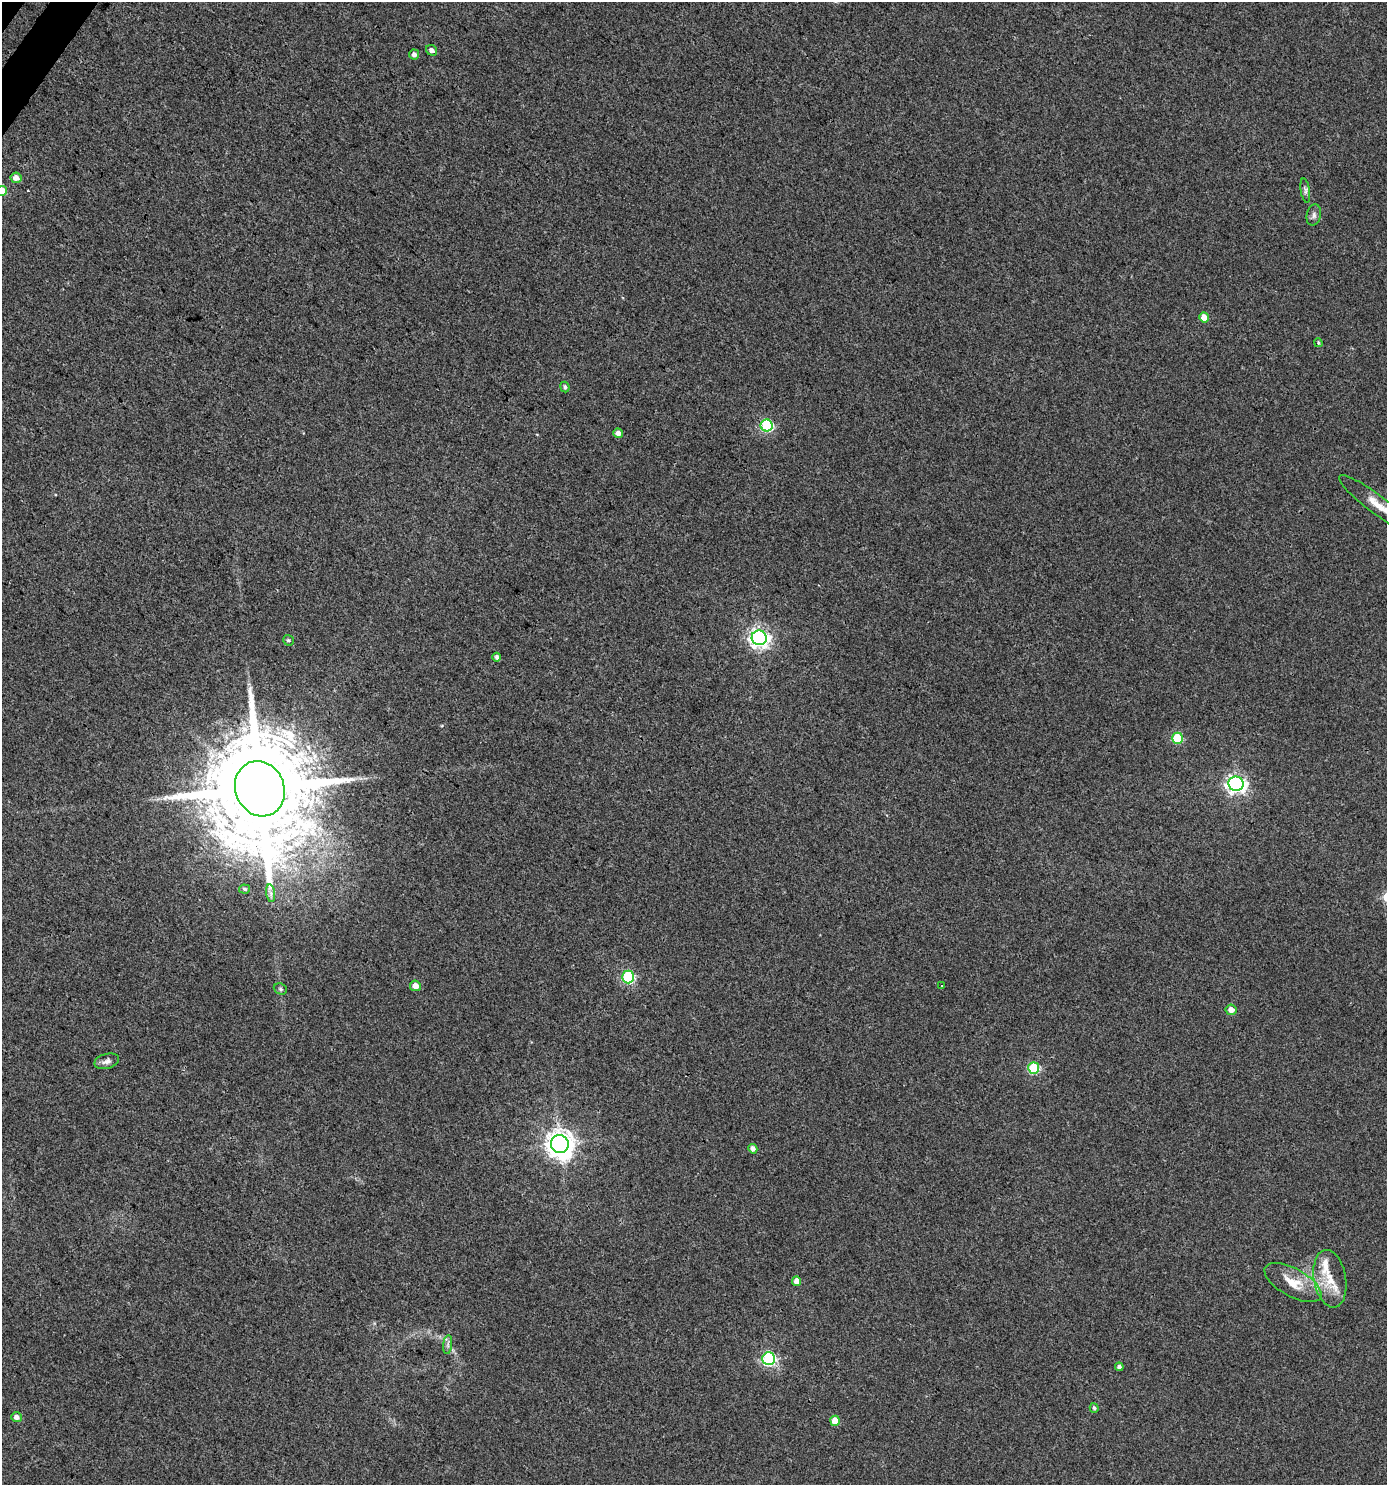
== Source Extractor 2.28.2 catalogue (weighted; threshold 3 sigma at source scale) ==
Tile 11 of 4 x 4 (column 3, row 3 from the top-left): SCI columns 2996-4380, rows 1527-3009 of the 6058 x 6012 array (HDU 1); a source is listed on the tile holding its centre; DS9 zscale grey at full resolution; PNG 1389 x 1487 px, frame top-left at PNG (2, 2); each listed source drawn as its Kron ellipse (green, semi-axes under 4 px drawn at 4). Shown black and unused: <1% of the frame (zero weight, under 3 of 4 exposures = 5% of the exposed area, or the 3 px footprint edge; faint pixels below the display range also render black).
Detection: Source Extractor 2.28.2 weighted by HDU 2 'WHT'; one run over the whole footprint, this tile lists its part. Background 0.00357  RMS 0.004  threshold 0.0181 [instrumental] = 3 sigma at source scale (4.5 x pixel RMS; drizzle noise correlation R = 1.50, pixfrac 1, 0.0396/0.0396 arcsec/px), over >= 5 px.
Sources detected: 39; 1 inside a brighter listed object's ellipse — not listed separately; the other 38 listed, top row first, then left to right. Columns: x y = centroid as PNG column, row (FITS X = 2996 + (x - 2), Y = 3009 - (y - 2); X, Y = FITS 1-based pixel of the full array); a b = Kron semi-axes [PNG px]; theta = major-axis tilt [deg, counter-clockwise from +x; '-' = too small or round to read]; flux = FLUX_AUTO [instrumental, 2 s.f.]
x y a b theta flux
432 50 6 5 - 1.7
414 54 5 5 - 1.5
16 178 5 5 - 2.9
2 191 5 5 - 8.4
1305 191 12 4 -81 1.1
1314 215 10 7 77 1.5
1204 317 5 5 - 4.3
1318 343 4 3 - 0.49
565 387 5 4 - 0.96
767 425 6 6 - 43
618 433 5 4 - 2.3
1377 505 47 9 -37 8.4
759 638 7 7 - 180
288 640 5 5 - 0.82
497 657 4 4 - 1.1
1177 738 5 5 - 20
1236 784 7 7 - 170
260 789 28 24 -67 9700
245 889 5 4 - 0.78
271 893 9 4 -81 1.1
628 977 6 6 - 40
415 986 5 5 - 3
942 986 3 3 - 1.1
280 989 7 5 -22 0.7
1231 1010 5 5 - 2.7
107 1061 12 7 16 2
1034 1068 5 5 - 30
560 1144 9 9 - 460
753 1149 5 4 - 1.8
1330 1279 29 16 -80 11
797 1281 5 4 - 3.8
1293 1283 31 14 -29 9.4
448 1345 9 4 82 1.1
769 1359 6 6 - 63
1119 1367 4 4 - 1.2
1094 1408 5 4 - 0.78
17 1417 5 5 - 2
835 1421 5 5 - 5.4
Overlapping masked pixels (flux is a lower limit): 1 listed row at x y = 260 789
Isophote crosses this tile's border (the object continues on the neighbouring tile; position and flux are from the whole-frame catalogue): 2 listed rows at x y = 2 191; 1377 505